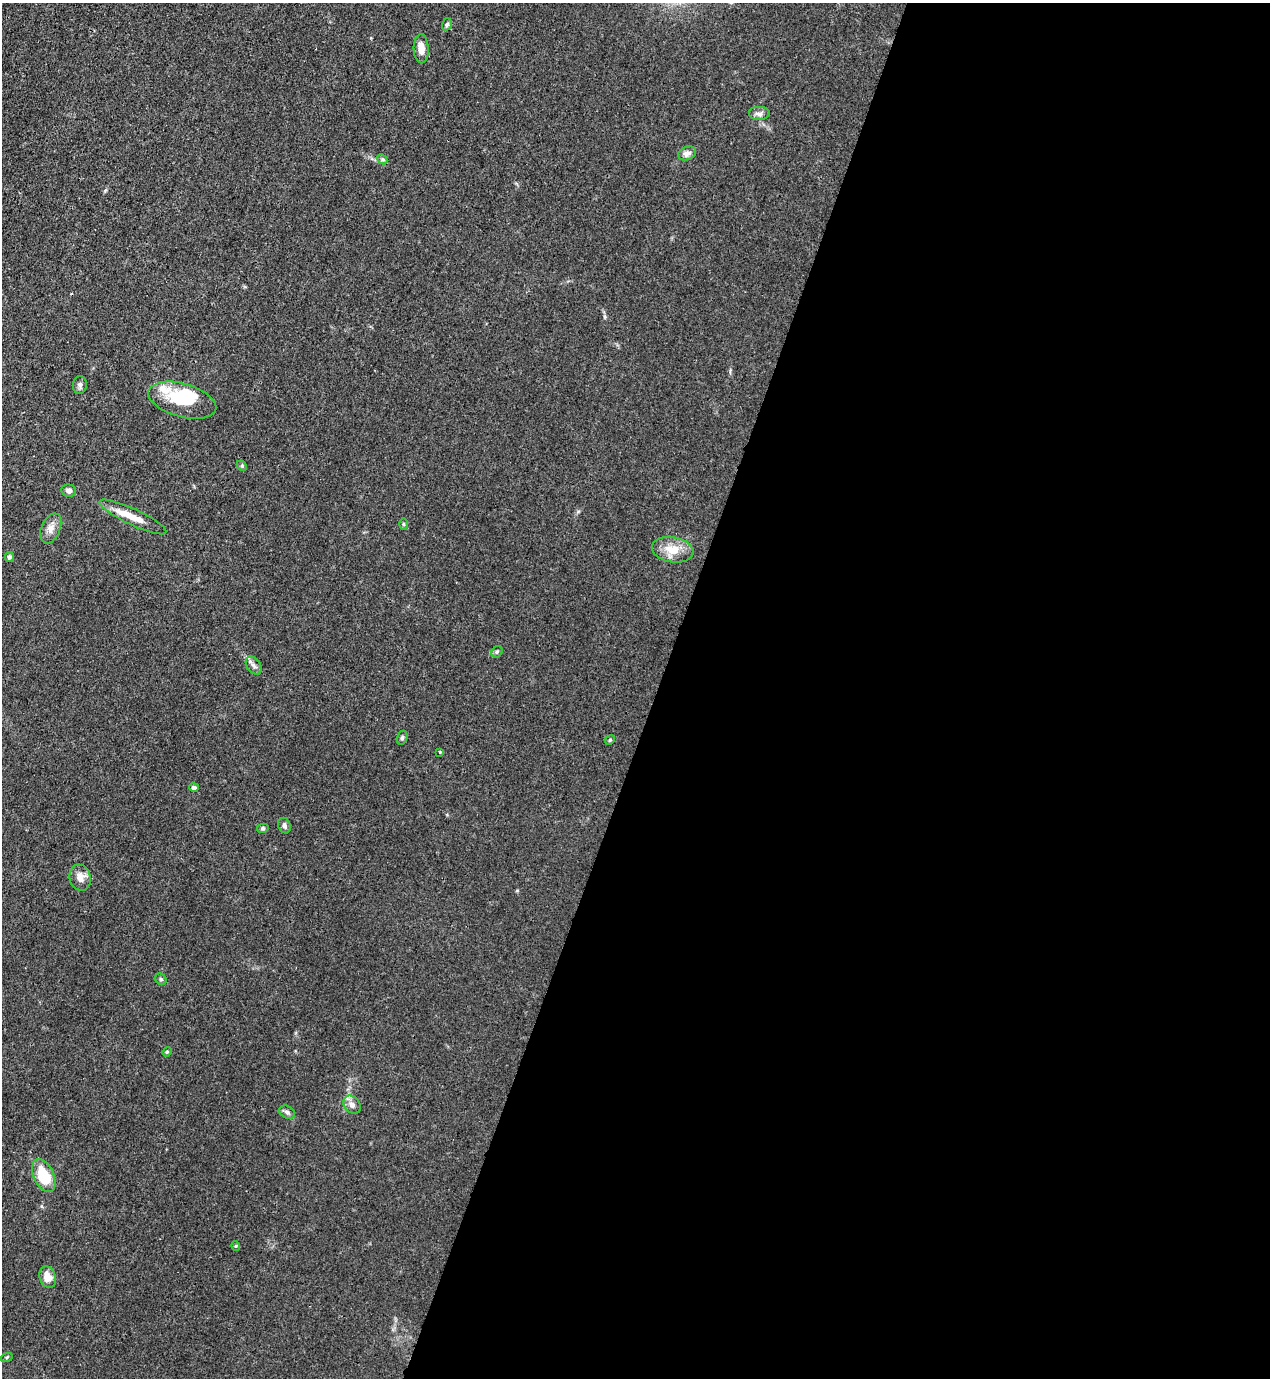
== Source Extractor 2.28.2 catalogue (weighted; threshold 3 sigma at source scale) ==
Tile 12 of 4 x 4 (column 4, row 3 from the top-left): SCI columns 4024-5291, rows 1418-2793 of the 5646 x 5587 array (HDU 1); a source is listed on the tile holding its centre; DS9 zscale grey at full resolution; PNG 1272 x 1380 px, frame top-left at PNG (2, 3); each listed source drawn as its Kron ellipse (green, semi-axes under 4 px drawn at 4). Shown black and unused: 48% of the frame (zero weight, under 3 of 4 exposures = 7% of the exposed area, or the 3 px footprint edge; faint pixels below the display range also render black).
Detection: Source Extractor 2.28.2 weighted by HDU 2 'WHT'; one run over the whole footprint, this tile lists its part. Background 0.0179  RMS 0.0025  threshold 0.0114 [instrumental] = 3 sigma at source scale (4.5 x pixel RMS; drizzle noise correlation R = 1.50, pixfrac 1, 0.05/0.05 arcsec/px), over >= 5 px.
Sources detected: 34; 3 inside a brighter listed object's ellipse — not listed separately; the other 31 listed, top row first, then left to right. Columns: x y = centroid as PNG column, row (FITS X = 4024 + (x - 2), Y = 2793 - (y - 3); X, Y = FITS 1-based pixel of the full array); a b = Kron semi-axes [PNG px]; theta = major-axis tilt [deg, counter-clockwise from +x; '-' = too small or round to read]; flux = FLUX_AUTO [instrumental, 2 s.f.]
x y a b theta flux
447 24 6 4 73 0.44
421 49 14 7 -89 2.3
759 114 11 7 0 0.98
687 153 9 6 21 1.3
382 159 6 4 -46 0.38
80 385 9 7 84 0.73
182 400 35 16 -15 9.1
242 466 6 4 -45 0.34
69 491 7 6 - 0.86
133 517 37 8 -25 4
403 524 6 3 -90 0.25
51 528 16 9 67 1.9
673 550 21 12 -10 4.6
9 557 5 4 - 0.61
497 652 6 5 - 0.42
254 665 10 6 -52 0.92
402 738 7 5 72 0.47
610 740 5 4 - 0.29
440 752 3 2 - 0.21
194 787 5 4 - 0.84
284 826 8 6 -70 0.65
263 828 6 4 14 0.39
80 878 13 10 -74 2.2
161 979 6 5 - 0.42
167 1052 5 4 - 0.29
352 1105 10 7 -49 1.3
287 1112 8 6 -27 0.78
44 1176 18 10 -66 9.1
236 1246 5 3 - 0.24
48 1277 11 8 -71 3.2
7 1357 6 3 19 0.26